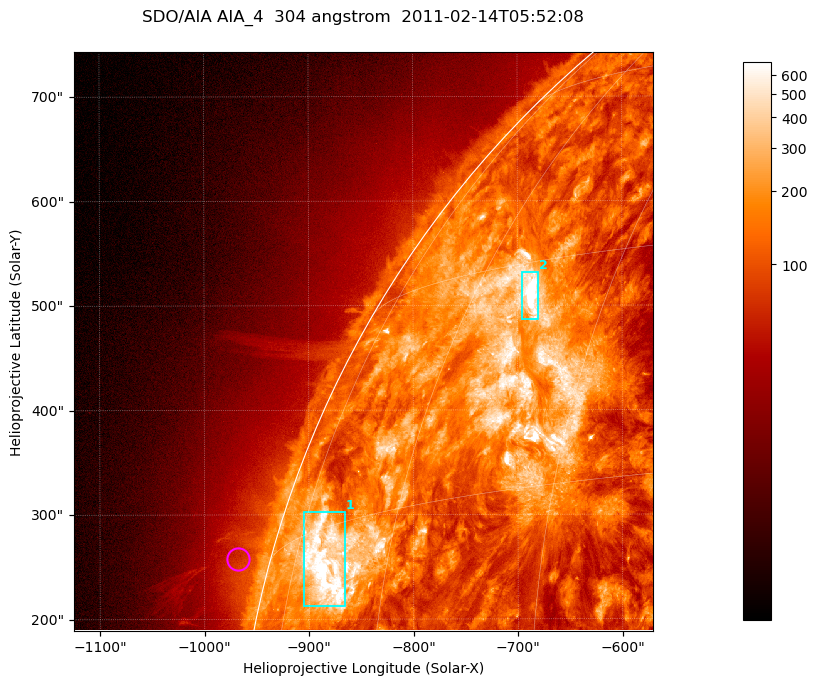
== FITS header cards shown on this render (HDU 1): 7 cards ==
TELESCOP= 'SDO/AIA '           / For AIA: SDO/AIA
INSTRUME= 'AIA_4   '           / For AIA: AIA_ATA1, AIA_ATA2, AIA_ATA3 or AIA_AT
WAVELNTH=                  304 / [angstrom] Wavelength
WAVEUNIT= 'angstrom'           / Wavelength unit: angstrom
DATE-OBS= '2011-02-14T05:52:08.124' / [ISO] Date when observation started; ISO 8
CTYPE1  = 'HPLN-TAN'           / CTYPE1; Typically HPLN
CTYPE2  = 'HPLT-TAN'           / CTYPE2; Typically HPLT

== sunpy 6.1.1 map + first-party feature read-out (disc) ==
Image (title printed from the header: SDO/AIA AIA_4  304 angstrom  2011-02-14T05:52:08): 923 x 923 px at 0.6 arcsec/px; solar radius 972 arcsec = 1619 px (partial field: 4.9% of the solar disc is inside the frame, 47% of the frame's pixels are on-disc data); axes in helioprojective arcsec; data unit not stated in the header (colour bar unlabelled)
Orientation: roll -0.132 deg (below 1 deg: not rotated)
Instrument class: DISC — disc imager (sunpy class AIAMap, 304 A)
Bright regions (active regions / flare kernels): reference = the on-disc median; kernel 7 px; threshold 5 sigma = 371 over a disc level ~131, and >= 1.15x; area >= 851 px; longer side >= 11 px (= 6.6 arcsec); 2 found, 2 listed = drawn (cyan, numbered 1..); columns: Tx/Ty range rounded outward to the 2 arcsec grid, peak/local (2 s.f.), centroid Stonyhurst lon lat
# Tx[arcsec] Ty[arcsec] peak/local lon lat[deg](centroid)
1 -906..-866 212..304 8.9 -69 +13
2 -696..-680 486..532 29 -53 +28
Off-limb structures (1.02-1.3 R_sun): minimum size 400 px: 3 found; the strongest spans PA ~75..80 deg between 1.02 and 1.06 R_sun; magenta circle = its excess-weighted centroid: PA ~75 deg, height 1.03 R_sun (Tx ~-968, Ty ~258 arcsec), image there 1.5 x the reference